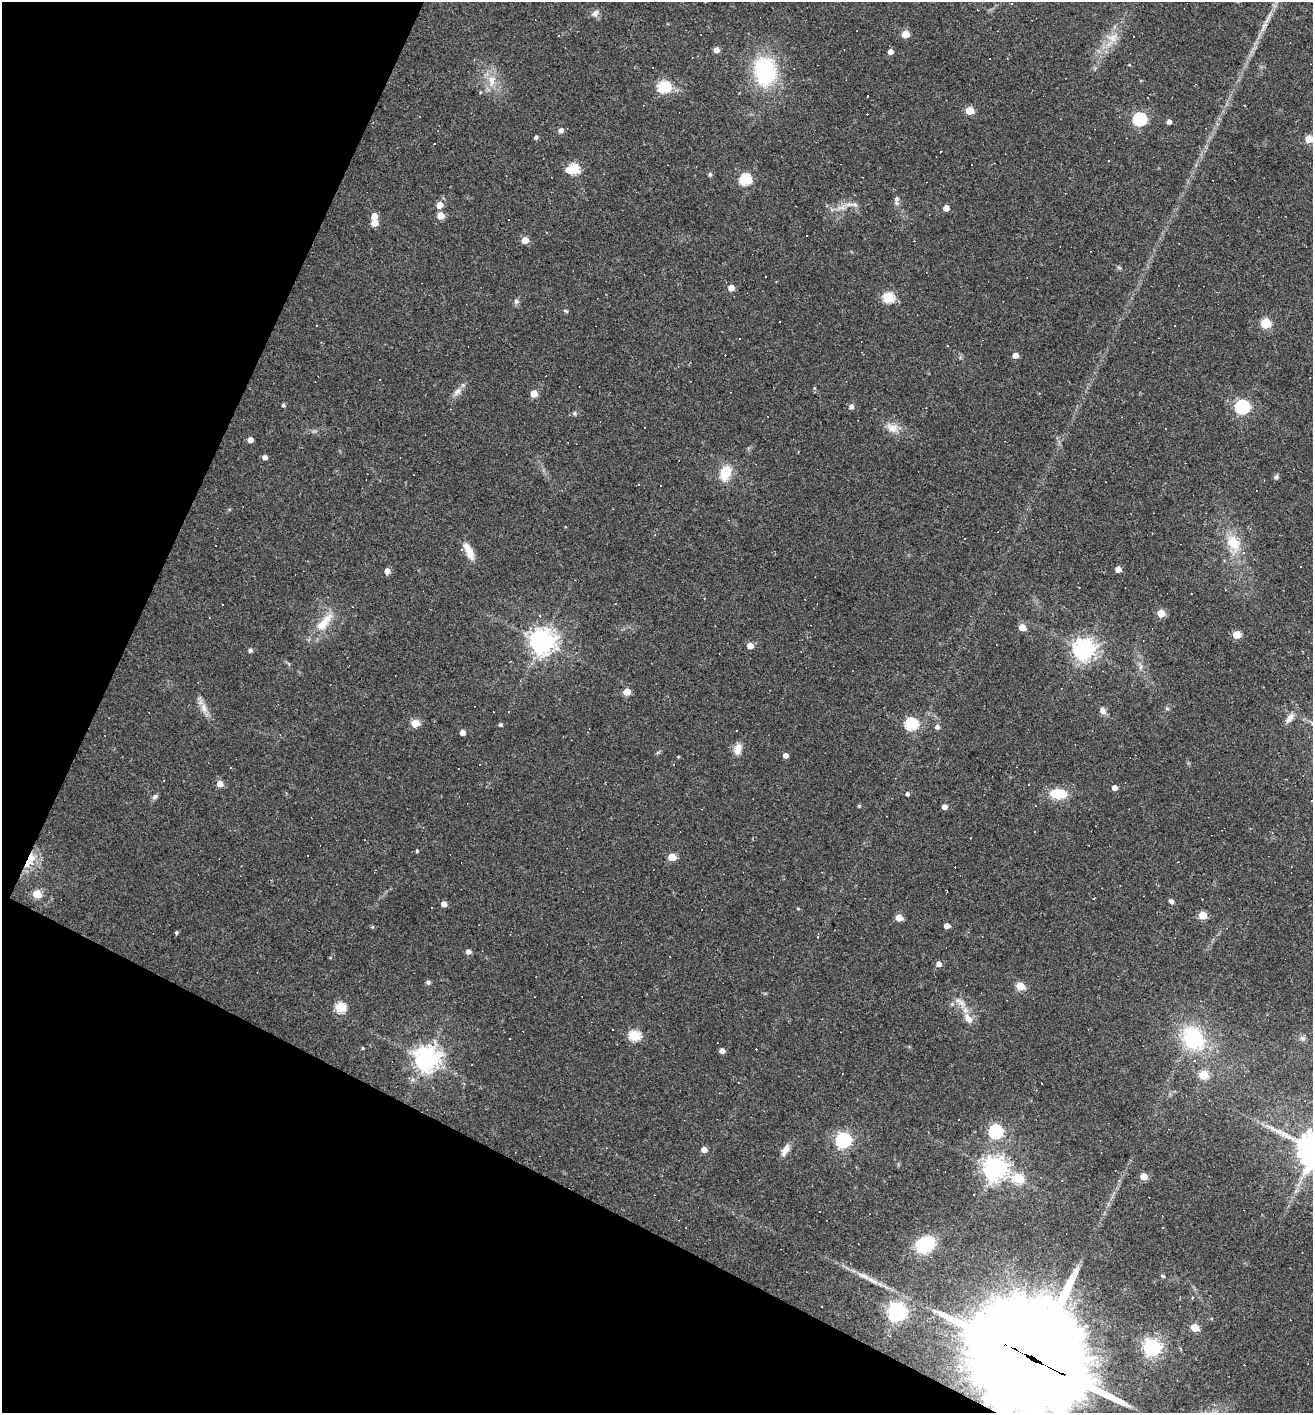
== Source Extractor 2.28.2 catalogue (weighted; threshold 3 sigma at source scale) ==
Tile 9 of 4 x 4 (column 1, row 3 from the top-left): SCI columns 139-1449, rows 1412-2822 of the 5657 x 5645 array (HDU 1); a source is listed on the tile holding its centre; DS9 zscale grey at full resolution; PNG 1315 x 1415 px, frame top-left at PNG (2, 2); no overlay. Shown black and unused: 24% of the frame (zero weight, under 2 of 3 exposures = <1% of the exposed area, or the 3 px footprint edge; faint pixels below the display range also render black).
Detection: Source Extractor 2.28.2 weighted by HDU 2 'WHT'; one run over the whole footprint, this tile lists its part. Background 0.062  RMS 0.0075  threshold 0.0338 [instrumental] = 3 sigma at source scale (4.5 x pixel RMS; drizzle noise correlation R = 1.50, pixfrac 1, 0.05/0.05 arcsec/px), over >= 5 px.
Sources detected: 172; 44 cosmic-ray / hot-pixel residue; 1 long thin detection or spike segment (spike, bleed or trail) — not listed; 1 inside a brighter listed object's ellipse — not listed separately; the other 126 listed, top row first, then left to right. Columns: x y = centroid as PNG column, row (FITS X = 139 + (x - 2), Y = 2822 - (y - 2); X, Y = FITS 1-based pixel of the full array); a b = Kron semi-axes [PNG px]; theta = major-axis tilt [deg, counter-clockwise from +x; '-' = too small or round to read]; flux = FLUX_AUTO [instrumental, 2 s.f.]
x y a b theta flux
595 13 10 7 50 2.9
905 34 5 5 - 14
1134 36 3 3 - 3.3
1112 37 9 7 90 4.6
716 50 5 5 - 5.3
890 52 5 4 - 4.5
1129 65 4 3 - 0.54
765 71 20 15 -83 79
492 80 15 9 -85 8.3
664 87 6 6 - 65
1245 105 3 2 - 0.69
969 111 5 5 - 19
1139 119 6 6 - 97
1169 122 4 4 - 3.1
561 130 6 6 - 2.3
536 137 4 4 - 1.7
1309 139 5 5 - 17
434 143 3 3 - 24
940 152 2 2 - 0.68
574 169 6 5 - 46
710 174 5 4 - 1.4
745 179 6 5 - 66
897 199 8 6 -87 2
851 204 7 5 0 2.2
439 205 5 5 - 9.4
946 208 5 4 - 6.1
374 216 5 5 - 7.1
441 216 5 5 - 12
509 219 3 3 - 9.7
374 223 5 5 - 9.3
525 240 5 5 - 10
766 276 2 2 - 0.75
731 288 5 5 - 7
888 298 6 5 - 49
516 301 6 6 - 1.6
565 311 6 4 -20 0.94
1266 323 8 8 - 14
1174 326 3 3 - 1.5
863 353 6 2 -47 0.54
1015 355 5 4 - 6.1
457 391 11 6 38 3.4
534 394 5 5 - 12
283 405 4 4 - 1.2
851 407 5 5 - 2.7
1242 407 6 6 - 140
574 413 6 4 -71 0.9
892 428 14 11 -21 7
250 440 4 4 - 4.7
265 457 5 4 - 3.2
725 473 18 13 74 15
1276 477 5 5 - 2.2
639 484 3 3 - 0.65
1233 542 20 16 -53 16
469 551 23 8 -65 8.4
1118 569 4 4 - 6.2
387 571 5 5 - 5.7
615 604 3 2 - 0.45
1161 613 5 5 - 15
324 623 34 10 47 15
1022 627 5 5 - 11
1236 635 5 5 - 16
542 641 8 8 - 640
750 646 5 4 - 7.9
1084 649 7 7 - 500
250 650 4 4 - 2.1
520 681 4 3 - 0.58
627 692 5 5 - 13
204 708 15 6 -77 5
1102 711 10 7 -62 3.1
1289 718 14 7 54 4
415 723 5 5 - 16
911 724 6 6 - 87
500 725 4 4 - 1.4
937 727 5 5 - 2.6
462 732 4 4 - 4.4
738 749 12 8 80 6.4
785 755 5 4 - 3.7
678 757 4 3 - 0.64
220 784 5 5 - 7.9
1029 784 3 3 - 3.2
1114 788 4 4 - 4.6
907 794 5 4 - 1.8
1058 794 17 11 -5 18
155 797 8 5 28 1.8
859 806 4 4 - 1
944 807 5 4 - 4.4
417 851 4 3 - 0.94
672 857 5 5 - 17
29 861 17 7 62 15
37 894 5 5 - 19
1171 901 5 4 - 2.9
443 904 5 4 - 4.5
798 909 4 3 - 0.64
1203 915 5 5 - 20
899 918 5 5 - 12
947 926 4 4 - 5.2
372 927 4 3 - 0.71
176 932 4 3 - 1.2
468 952 5 5 - 3.6
939 964 5 5 - 3.8
428 982 6 5 - 1.3
1020 986 5 5 - 23
340 1007 5 5 - 47
968 1019 15 9 -56 6.5
634 1036 6 5 - 51
1193 1038 31 24 -53 50
1302 1038 7 6 - 2
362 1048 4 3 - 0.66
722 1051 4 4 - 4.1
426 1059 8 7 - 670
1203 1075 5 5 - 25
995 1131 6 6 - 110
843 1140 7 6 - 190
704 1149 5 4 - 5.7
785 1150 17 7 60 5.4
994 1169 7 7 - 620
1144 1176 5 5 - 10
1018 1178 6 5 - 43
974 1194 2 2 - 0.61
925 1244 18 14 33 34
863 1276 18 5 -21 5
1162 1276 5 3 - 1
897 1312 8 7 - 310
1194 1328 5 5 - 20
1152 1347 7 6 - 270
1034 1359 49 31 -30 17000
Overlapping masked pixels (flux is a lower limit): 2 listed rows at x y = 29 861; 1034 1359
Isophote crosses this tile's border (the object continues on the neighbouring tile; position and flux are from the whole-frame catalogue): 2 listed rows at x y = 1309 139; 1034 1359